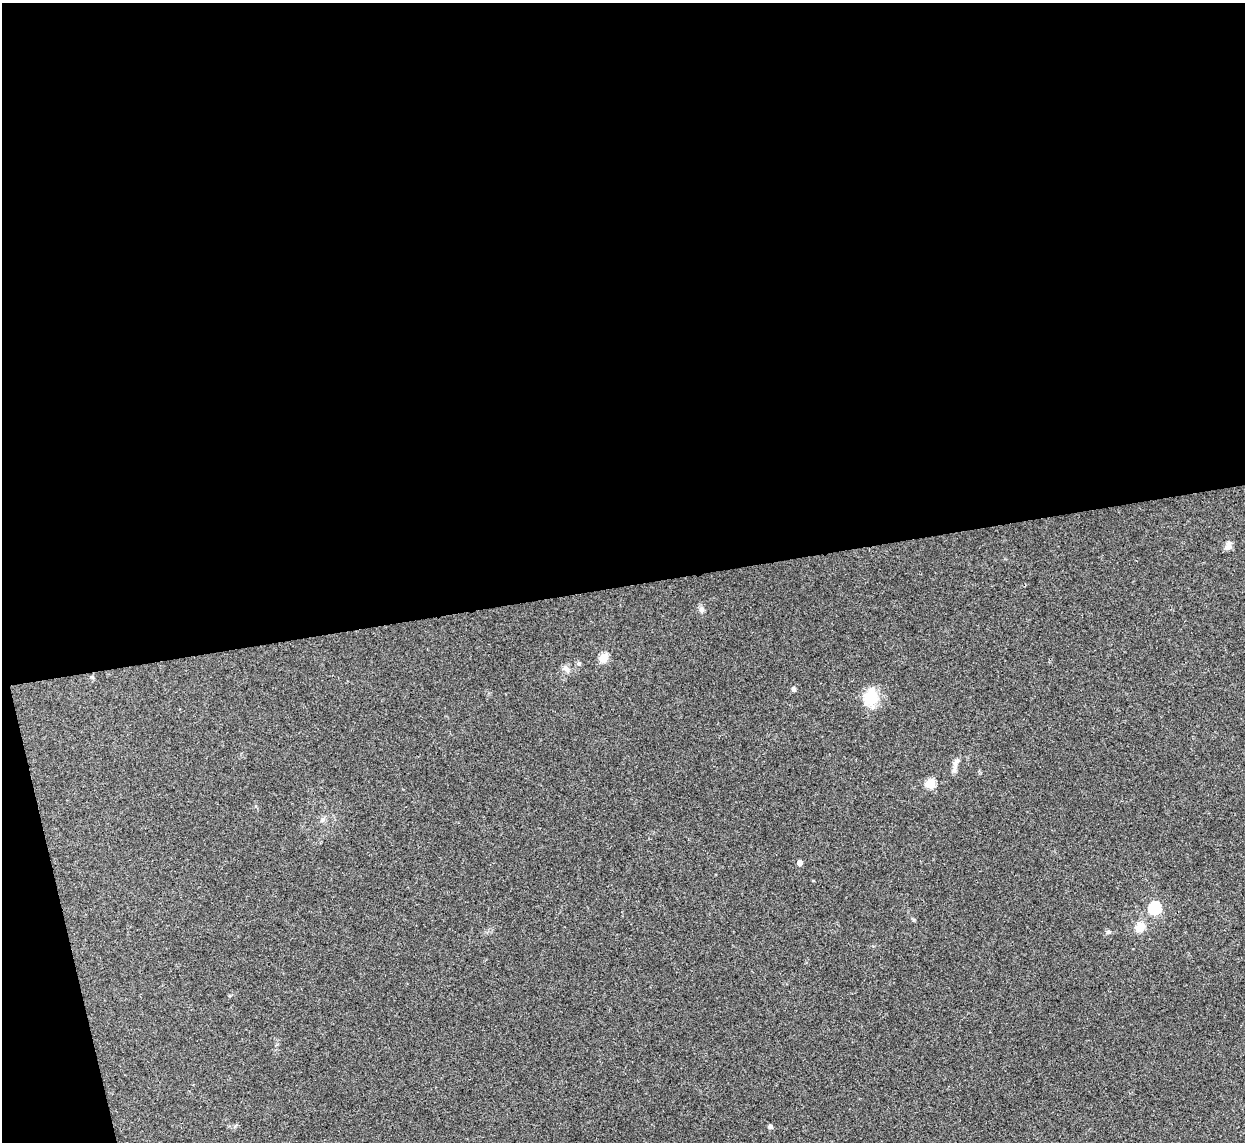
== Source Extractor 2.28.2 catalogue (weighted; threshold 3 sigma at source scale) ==
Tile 1 of 4 x 4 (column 1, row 1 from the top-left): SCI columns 4-1246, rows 3675-4814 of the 4975 x 4956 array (HDU 1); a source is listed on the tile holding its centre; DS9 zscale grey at full resolution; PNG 1247 x 1144 px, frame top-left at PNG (2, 3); no overlay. Shown black and unused: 53% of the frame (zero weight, under 3 of 4 exposures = <1% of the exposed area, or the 3 px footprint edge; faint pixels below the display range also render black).
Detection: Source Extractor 2.28.2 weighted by HDU 2 'WHT'; one run over the whole footprint, this tile lists its part. Background 0.166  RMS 0.007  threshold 0.0317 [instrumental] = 3 sigma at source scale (4.5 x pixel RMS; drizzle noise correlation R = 1.50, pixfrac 1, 0.05/0.05 arcsec/px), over >= 5 px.
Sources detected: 15; all 15 listed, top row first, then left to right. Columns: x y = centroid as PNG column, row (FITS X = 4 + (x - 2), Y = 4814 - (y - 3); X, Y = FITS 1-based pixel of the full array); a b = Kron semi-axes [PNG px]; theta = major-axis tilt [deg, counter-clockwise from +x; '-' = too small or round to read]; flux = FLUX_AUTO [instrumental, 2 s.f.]
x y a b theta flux
1228 546 10 7 70 4
701 609 11 6 -90 2.4
604 658 5 5 - 32
579 663 6 5 - 1.3
566 668 11 7 -49 3.2
92 677 6 4 -43 0.85
793 689 6 5 - 1.6
870 698 14 10 73 26
956 762 16 7 63 4
930 783 5 5 - 38
800 863 4 4 - 5.4
1155 908 6 6 - 82
1140 927 9 7 41 11
1109 932 7 5 4 1.6
770 1127 6 5 - 1.9
Unlisted compact peaks at least as high as the median listed source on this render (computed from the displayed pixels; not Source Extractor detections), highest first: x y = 914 920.